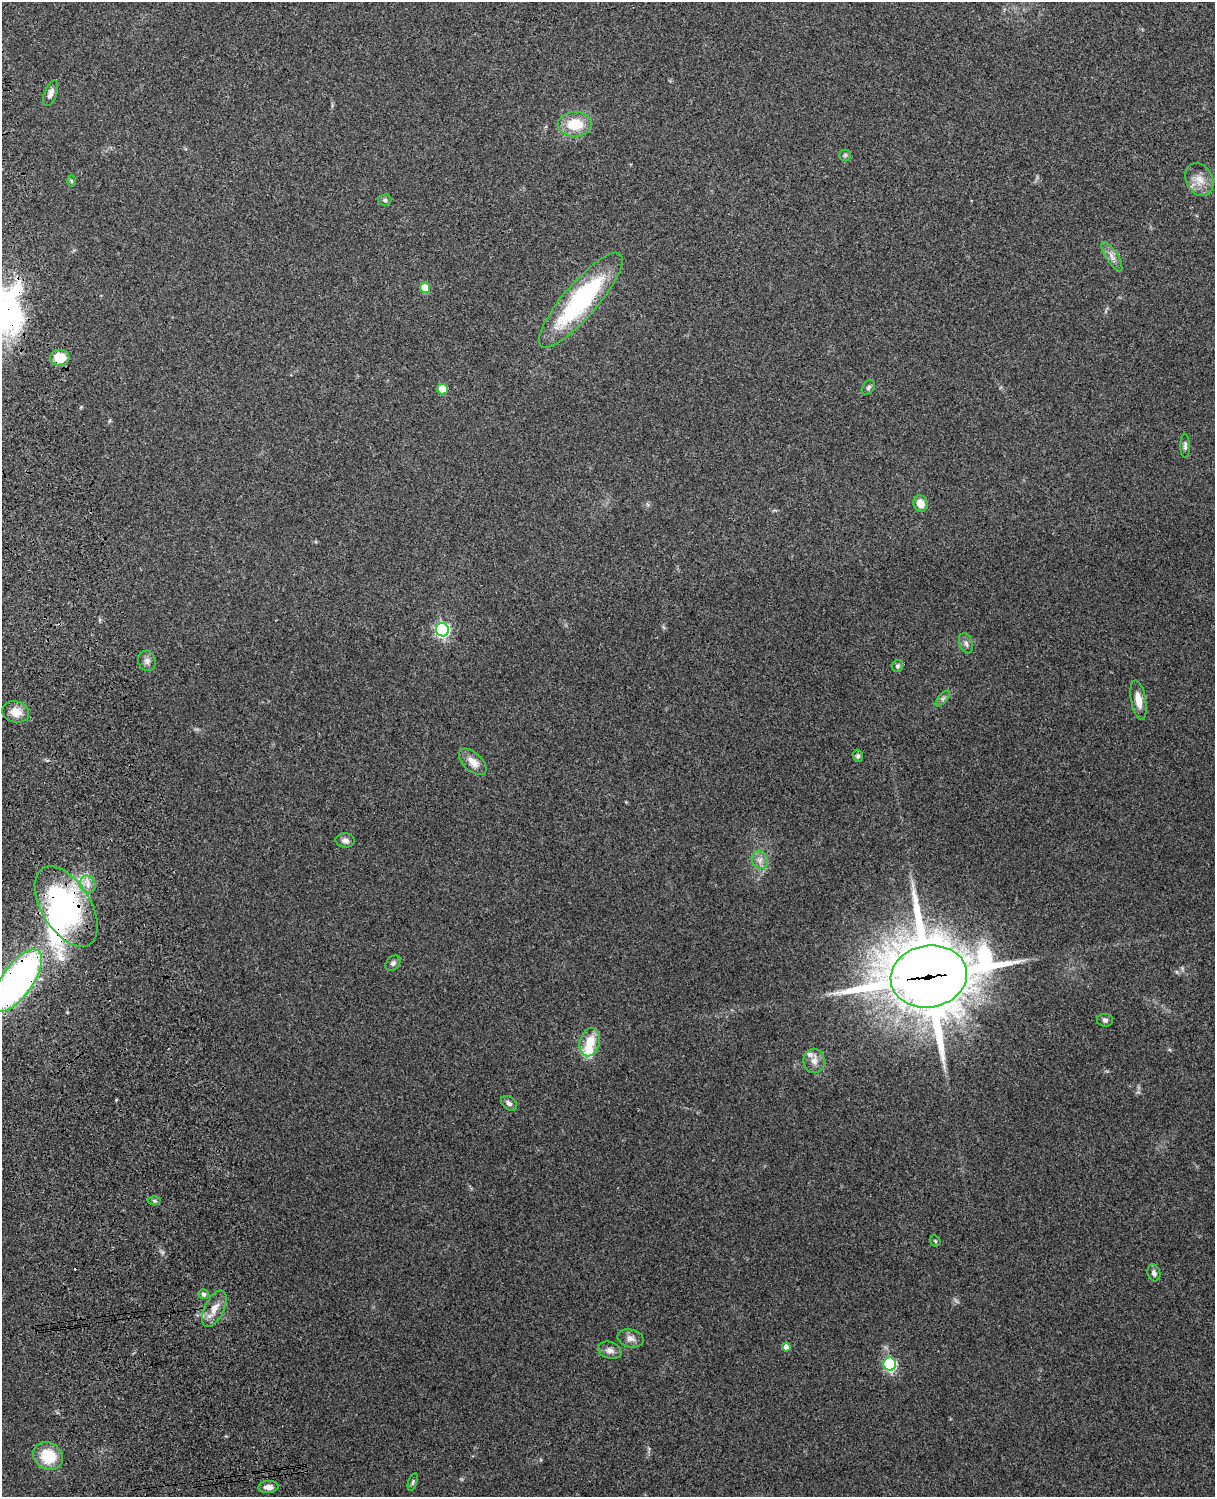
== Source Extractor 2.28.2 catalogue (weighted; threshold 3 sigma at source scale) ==
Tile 7 of 4 x 3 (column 3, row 2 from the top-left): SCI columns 2544-3756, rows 1660-3154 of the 5089 x 4927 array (HDU 1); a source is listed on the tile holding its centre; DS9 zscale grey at full resolution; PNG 1217 x 1499 px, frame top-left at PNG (2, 2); each listed source drawn as its Kron ellipse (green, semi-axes under 4 px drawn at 4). Shown black and unused: <1% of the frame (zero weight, under 3 of 4 exposures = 6% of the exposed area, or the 3 px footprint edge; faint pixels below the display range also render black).
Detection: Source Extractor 2.28.2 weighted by HDU 2 'WHT'; one run over the whole footprint, this tile lists its part. Background 0.277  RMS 0.0092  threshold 0.0412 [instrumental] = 3 sigma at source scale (4.5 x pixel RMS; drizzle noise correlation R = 1.50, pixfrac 1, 0.05/0.05 arcsec/px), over >= 5 px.
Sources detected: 50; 2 inside a brighter object's white glare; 1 cosmic-ray / hot-pixel residue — neither listed nor drawn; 1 inside a brighter listed object's ellipse — not listed separately; the other 46 listed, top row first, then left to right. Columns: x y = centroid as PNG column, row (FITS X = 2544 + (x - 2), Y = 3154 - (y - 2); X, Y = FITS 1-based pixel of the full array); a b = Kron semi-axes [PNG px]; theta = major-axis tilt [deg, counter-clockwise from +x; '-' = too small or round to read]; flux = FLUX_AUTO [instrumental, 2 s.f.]
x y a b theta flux
51 93 13 6 69 4.7
575 124 17 12 -1 25
845 155 6 5 - 1.5
1199 179 17 13 -62 11
71 181 6 4 -88 1.1
385 200 6 5 - 1.8
1112 257 17 6 -57 5.3
425 288 5 5 - 20
581 300 61 17 49 120
60 358 10 8 2 22
868 387 8 5 53 2.2
442 389 5 5 - 22
1185 446 12 4 -90 2.6
920 503 8 7 - 9
442 630 7 6 - 190
966 643 10 6 -69 3.6
147 661 10 9 - 3.9
897 666 6 5 - 1.9
943 698 10 4 48 2.2
1139 700 20 7 -80 11
16 712 14 10 -15 10
858 756 6 5 - 1.9
473 762 17 9 -42 8.8
345 840 10 7 -6 4
760 860 9 7 -56 4.8
88 884 9 7 -76 6
66 907 45 24 -58 170
393 963 8 6 45 2.4
929 976 38 31 10 6700
17 981 37 15 54 410
1105 1020 8 6 -3 2.5
590 1042 14 10 75 18
814 1061 12 10 -82 6.7
509 1103 9 6 -38 3.3
154 1201 6 4 -1 1.5
935 1241 6 4 -46 1.2
1154 1273 9 6 -73 3.2
204 1294 5 5 - 2.6
214 1309 20 9 63 11
631 1338 13 9 -13 5.2
786 1347 4 4 - 6
610 1350 12 8 -19 4.8
890 1364 6 6 - 110
48 1456 15 13 -27 28
413 1482 9 4 72 1.8
268 1487 10 6 3 5.2
Overlapping masked pixels (flux is a lower limit): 5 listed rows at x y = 60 358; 66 907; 929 976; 17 981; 214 1309
Isophote crosses this tile's border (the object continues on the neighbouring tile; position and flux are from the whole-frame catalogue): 1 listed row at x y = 17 981